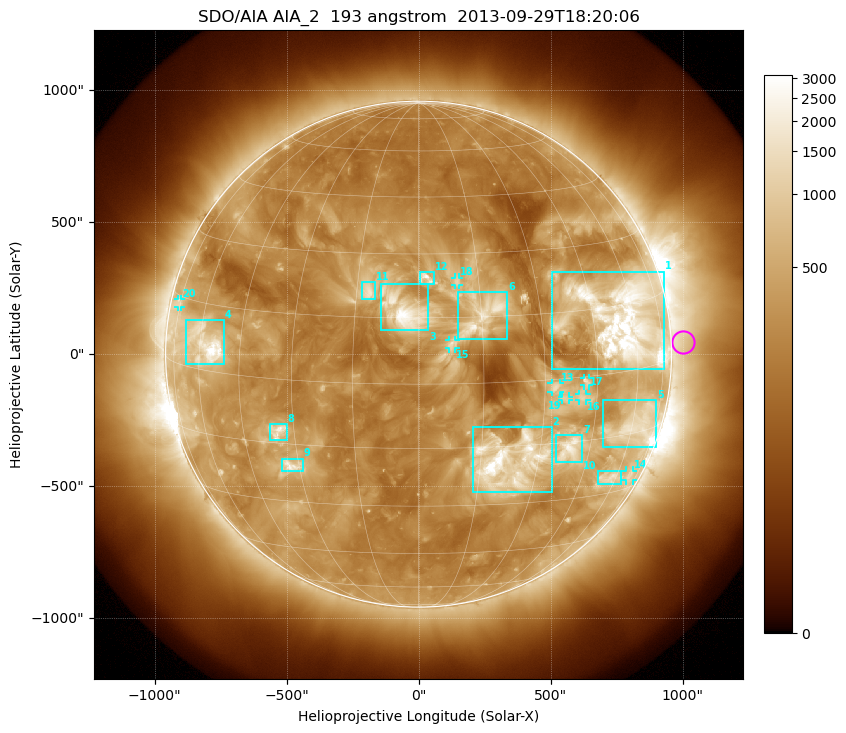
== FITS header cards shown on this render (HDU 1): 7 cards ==
TELESCOP= 'SDO/AIA'
INSTRUME= 'AIA_2'
WAVELNTH=                  193
WAVEUNIT= 'angstrom'
DATE-OBS= '2013-09-29T18:20:06.84'
CTYPE1  = 'HPLN-TAN'
CTYPE2  = 'HPLT-TAN'

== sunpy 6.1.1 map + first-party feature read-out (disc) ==
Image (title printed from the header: SDO/AIA AIA_2  193 angstrom  2013-09-29T18:20:06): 1024 x 1024 px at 2.4 arcsec/px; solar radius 958 arcsec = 399 px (full disc in frame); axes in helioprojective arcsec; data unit not stated in the header (colour bar unlabelled)
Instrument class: DISC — disc imager (sunpy class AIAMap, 193 A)
Bright regions (active regions / flare kernels): reference = the median radial profile (limb darkening/brightening removed); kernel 9 px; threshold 5 sigma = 670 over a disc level ~276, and >= 1.15x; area >= 12 px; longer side >= 10 px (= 24 arcsec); searched inside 0.97 R_sun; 20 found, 20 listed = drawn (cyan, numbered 1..; 8 of them under ~33 arcsec drawn as corner ticks so the feature stays visible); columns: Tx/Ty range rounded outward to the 5 arcsec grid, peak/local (2 s.f.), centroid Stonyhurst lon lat
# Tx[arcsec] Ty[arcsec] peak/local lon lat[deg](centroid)
1 505..930 -55..315 17 +56 +12
2 205..505 -520..-275 16 +22 -19
3 -145..35 90..265 11 -3 +17
4 -880..-735 -40..130 14 -57 +6
5 695..900 -355..-175 6.9 +62 -13
6 150..335 55..235 7.1 +15 +15
7 520..620 -410..-305 7.8 +39 -17
8 -565..-500 -330..-265 6.5 -34 -12
9 -515..-440 -445..-395 6.6 -32 -20
10 680..770 -495..-445 5 +57 -26
11 -215..-165 205..275 6.3 -12 +21
12 5..60 265..310 7.3 +2 +24
13 505..535 -145..-110 4.9 +33 -2
14 785..810 -480..-440 3.3 +68 -26
15 115..140 20..55 3.3 +8 +9
16 610..635 -175..-150 3.7 +41 -5
17 625..645 -120..-90 4.2 +42 -1
18 140..155 260..290 4 +10 +23
19 545..570 -175..-160 3.7 +35 -5
20 -915..-900 180..210 3 -76 +13
Off-limb structures (1.02-1.3 R_sun): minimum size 162 px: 3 found; the strongest spans PA ~235..305 deg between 1.02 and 1.3 R_sun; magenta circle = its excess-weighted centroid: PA ~275 deg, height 1.05 R_sun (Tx ~1000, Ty ~45 arcsec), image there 1.6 x the reference